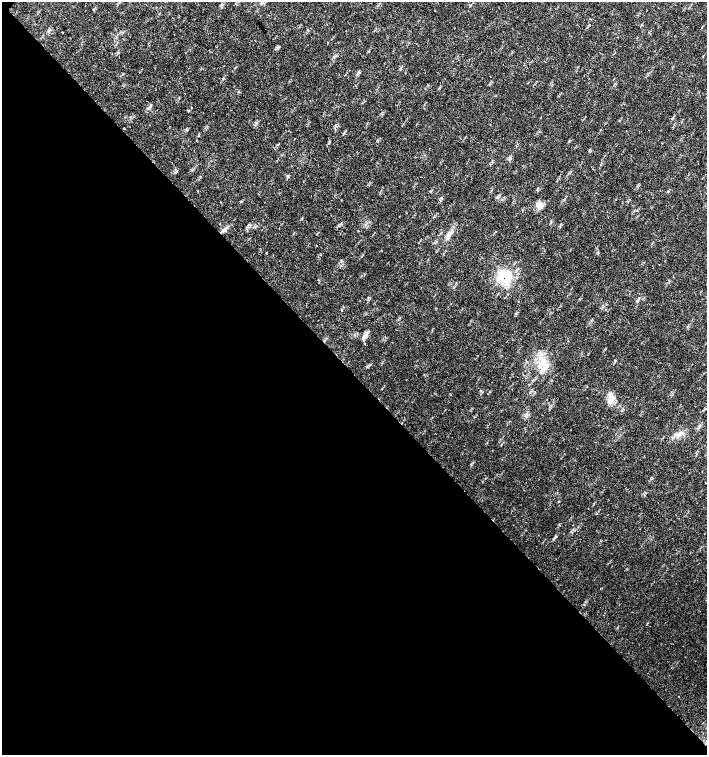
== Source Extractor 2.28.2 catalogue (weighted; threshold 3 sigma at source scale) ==
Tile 14 of 4 x 4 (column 2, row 4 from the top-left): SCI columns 1635-3043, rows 1-1506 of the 6023 x 6029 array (HDU 1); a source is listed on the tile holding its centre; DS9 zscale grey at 2 x 2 block average (1 PNG px = mean of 2 x 2 image px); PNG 709 x 757 px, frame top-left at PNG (2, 2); no overlay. Shown black and unused: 51% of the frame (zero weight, under 2 of 3 exposures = <1% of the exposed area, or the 3 px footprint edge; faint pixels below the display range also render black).
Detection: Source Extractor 2.28.2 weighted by HDU 2 'WHT'; one run over the whole footprint, this tile lists its part. Background 0.0239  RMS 0.0033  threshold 0.0147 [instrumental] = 3 sigma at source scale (4.5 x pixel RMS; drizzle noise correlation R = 1.50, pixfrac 1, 0.0396/0.0396 arcsec/px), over >= 5 px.
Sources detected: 33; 1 cosmic-ray / hot-pixel residue — not listed; the other 32 listed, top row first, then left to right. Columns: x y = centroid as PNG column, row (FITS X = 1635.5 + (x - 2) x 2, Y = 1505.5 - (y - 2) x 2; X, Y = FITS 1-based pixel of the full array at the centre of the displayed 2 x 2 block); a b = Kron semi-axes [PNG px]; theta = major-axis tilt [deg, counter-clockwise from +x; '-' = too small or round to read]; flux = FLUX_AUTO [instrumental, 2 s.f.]
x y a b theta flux
262 3 4 3 - 0.96
222 4 4 2 - 0.48
62 32 2 2 - 0.39
358 74 4 2 - 0.45
223 78 3 2 - 1.4
490 84 3 2 - 0.39
439 89 3 2 - 0.44
149 108 7 3 48 1.6
336 126 4 3 - 1
279 144 2 2 - 0.46
511 158 3 2 - 0.63
175 172 3 2 - 0.58
569 173 3 2 - 0.55
288 176 4 2 - 0.74
441 198 4 3 - 0.95
341 200 2 2 - 0.52
539 205 11 7 -24 4.4
225 229 6 4 53 2
449 235 9 4 34 2.9
436 241 3 2 - 0.45
504 277 17 15 -31 23
365 335 10 4 59 2.9
502 355 2 2 - 0.32
542 360 4 2 - 1
615 361 3 2 - 0.58
480 390 2 2 - 0.47
450 394 2 2 - 0.29
611 400 13 7 54 5.9
526 415 7 4 69 1.7
680 433 9 4 50 2.8
558 501 2 2 - 0.44
554 538 4 2 - 0.82
Overlapping masked pixels (flux is a lower limit): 1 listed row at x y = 504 277
Diffuse or blended objects may show on this block-average render without a row.